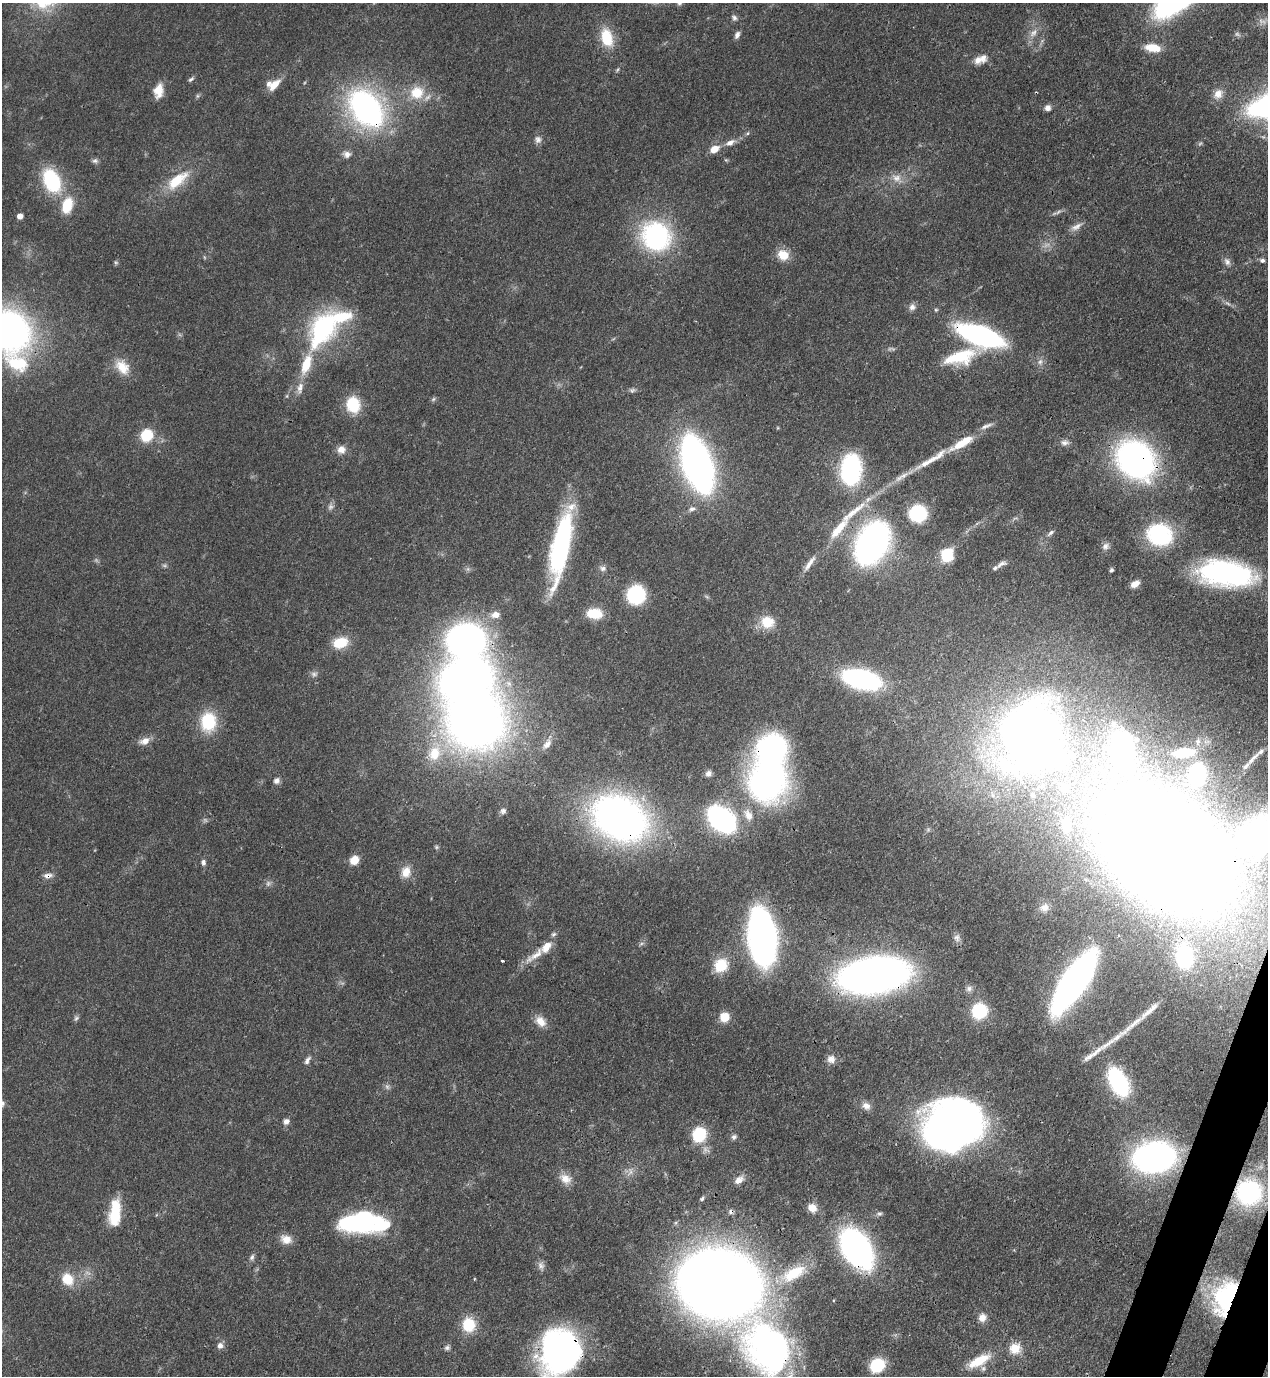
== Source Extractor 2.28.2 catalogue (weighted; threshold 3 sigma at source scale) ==
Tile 6 of 4 x 4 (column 2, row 2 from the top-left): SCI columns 1619-2884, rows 2791-4164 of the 5638 x 5579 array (HDU 1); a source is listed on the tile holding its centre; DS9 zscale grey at full resolution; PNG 1270 x 1378 px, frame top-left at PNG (2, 3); no overlay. Shown black and unused: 2% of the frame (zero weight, under 3 of 4 exposures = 7% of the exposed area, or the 3 px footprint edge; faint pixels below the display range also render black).
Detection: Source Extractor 2.28.2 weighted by HDU 2 'WHT'; one run over the whole footprint, this tile lists its part. Background 0.0512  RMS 0.0033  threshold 0.0147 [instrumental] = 3 sigma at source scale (4.5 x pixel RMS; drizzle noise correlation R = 1.50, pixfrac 1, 0.05/0.05 arcsec/px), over >= 5 px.
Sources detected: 182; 9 too faint to see at this stretch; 5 inside a brighter object's white glare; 1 cosmic-ray / hot-pixel residue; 3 long thin detections or spike segments (spike, bleed or trail) — not listed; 10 inside a brighter listed object's ellipse — not listed separately; the other 154 listed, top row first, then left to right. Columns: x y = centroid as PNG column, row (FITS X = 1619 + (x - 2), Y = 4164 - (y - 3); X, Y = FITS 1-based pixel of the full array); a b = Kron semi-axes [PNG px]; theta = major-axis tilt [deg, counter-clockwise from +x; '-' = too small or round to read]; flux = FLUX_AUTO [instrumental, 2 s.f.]
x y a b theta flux
679 3 7 5 13 0.71
734 18 9 7 -44 1
1033 33 14 8 50 2.6
737 35 10 5 65 1.3
607 37 22 13 -75 10
1153 48 15 8 -9 6.9
980 59 19 9 22 3.5
191 79 9 4 41 0.72
274 85 17 8 47 4.1
158 91 17 11 78 4.2
417 92 20 18 21 8.8
1218 94 14 11 57 3.1
366 108 29 19 -53 110
1048 108 7 7 - 1.5
748 133 6 3 71 0.43
538 140 10 8 69 1.5
730 143 12 7 26 2.3
714 149 8 6 28 4.7
347 154 11 8 -12 1.7
95 161 8 7 - 0.91
896 178 13 11 -8 3.1
177 180 33 13 40 11
52 181 23 14 -64 27
67 205 19 12 72 9.1
20 216 5 4 - 2.7
1076 227 17 7 31 2.1
656 236 31 29 -60 48
783 255 14 12 -26 5.2
1262 260 6 5 - 0.96
116 262 6 4 -1 0.47
1227 262 11 8 -60 1.5
912 307 9 8 - 1.5
323 329 47 28 59 44
9 330 33 29 -40 160
980 335 34 13 -19 100
960 357 42 17 15 16
1040 362 8 7 - 1.3
18 363 33 21 -21 16
122 367 23 15 -49 6.3
300 388 17 8 77 2.7
632 390 9 6 13 0.83
433 399 7 5 45 0.59
353 405 17 14 -78 11
986 426 18 5 22 1.6
146 435 11 10 - 11
1065 442 12 7 -1 1.5
341 449 11 10 - 2.5
1135 459 31 25 -48 120
928 462 49 8 30 9.4
697 464 36 16 -71 250
851 470 24 16 86 52
692 509 9 7 25 1.3
918 513 12 12 - 27
836 532 14 8 48 4.4
1051 533 11 5 40 0.99
1159 535 23 19 -29 33
872 543 26 17 62 180
561 545 69 16 78 59
1105 546 9 9 - 1.5
947 554 13 11 -88 12
1001 564 16 6 29 1.6
808 565 17 7 57 2.4
603 568 9 7 1 1.2
1111 570 4 3 - 0.76
1226 573 59 26 -7 64
1135 584 9 6 28 2.9
636 595 12 11 - 37
707 597 6 4 -19 0.46
594 613 15 10 -4 9.7
495 615 11 8 15 2.4
767 622 16 14 -6 6.9
340 643 16 11 16 8.7
314 674 10 6 0 1.1
861 679 33 15 -13 63
476 721 43 38 10 280
208 722 21 17 88 15
1031 736 48 44 74 410
145 741 13 9 21 2.8
547 744 16 9 52 2.4
1122 749 24 14 -86 82
1261 752 9 6 34 1.2
434 753 23 18 64 11
1184 753 20 9 5 7.7
708 773 8 7 - 1.3
1197 774 12 9 80 46
767 780 32 30 75 130
277 781 9 8 - 1.3
1065 788 13 11 -47 2.9
1033 795 6 6 - 0.7
503 811 8 8 - 1
748 815 17 10 -73 3.8
620 818 40 30 -30 200
722 819 18 12 -42 100
1066 825 16 9 -84 2.7
1258 835 68 45 40 57
436 847 6 5 - 0.48
1165 850 89 61 -37 1000
354 860 9 8 - 4.8
203 862 8 5 -84 0.99
406 872 15 12 79 4
48 876 12 6 3 1.6
1044 908 15 12 21 3.5
763 938 45 21 -84 140
957 938 11 8 -64 1.4
641 944 7 4 19 0.61
537 954 38 10 37 5.9
1184 957 20 14 -87 19
502 961 3 3 - 0.77
721 965 16 15 - 8.8
873 975 43 23 8 260
1074 982 46 15 55 220
969 988 9 8 - 1.4
979 1011 14 13 - 18
1149 1011 39 6 42 4.1
724 1017 8 8 - 6.4
76 1018 8 6 55 0.76
541 1021 15 10 -47 3.5
1096 1051 31 6 42 4.4
831 1059 10 10 - 2.1
307 1060 12 5 60 1.3
1118 1082 19 10 -61 53
2 1103 8 6 -82 0.92
866 1106 12 8 -39 2.1
286 1121 8 7 - 1.5
952 1126 40 33 26 280
699 1134 11 10 - 19
734 1137 7 6 - 0.93
1154 1157 24 17 4 160
565 1179 17 12 -34 3.7
739 1180 13 8 36 2.3
1249 1192 20 19 - 41
702 1199 6 5 - 0.68
812 1208 10 9 - 3.1
115 1213 29 12 84 13
879 1214 8 5 3 0.76
359 1222 40 21 6 44
286 1239 14 11 -17 3.4
856 1248 30 19 -57 120
252 1257 9 6 64 1
541 1266 11 8 -59 1.5
793 1273 39 17 28 15
67 1279 15 12 -50 7.2
474 1279 4 3 - 0.26
719 1284 61 49 -15 550
1225 1298 35 20 69 36
982 1317 11 10 - 2.6
469 1325 15 13 -82 10
220 1346 8 8 - 1.5
447 1348 8 6 16 0.86
1015 1348 13 12 - 5.3
768 1349 70 52 -58 110
559 1351 35 33 70 130
979 1361 29 11 28 9.1
877 1365 13 11 30 15
Overlapping masked pixels (flux is a lower limit): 15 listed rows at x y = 366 108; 980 335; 1135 459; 872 543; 620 818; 1258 835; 1165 850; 48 876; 873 975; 1249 1192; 856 1248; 719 1284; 1225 1298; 768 1349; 559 1351
Isophote crosses this tile's border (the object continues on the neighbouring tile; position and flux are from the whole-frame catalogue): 6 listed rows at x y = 679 3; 9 330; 1258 835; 2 1103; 768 1349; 559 1351